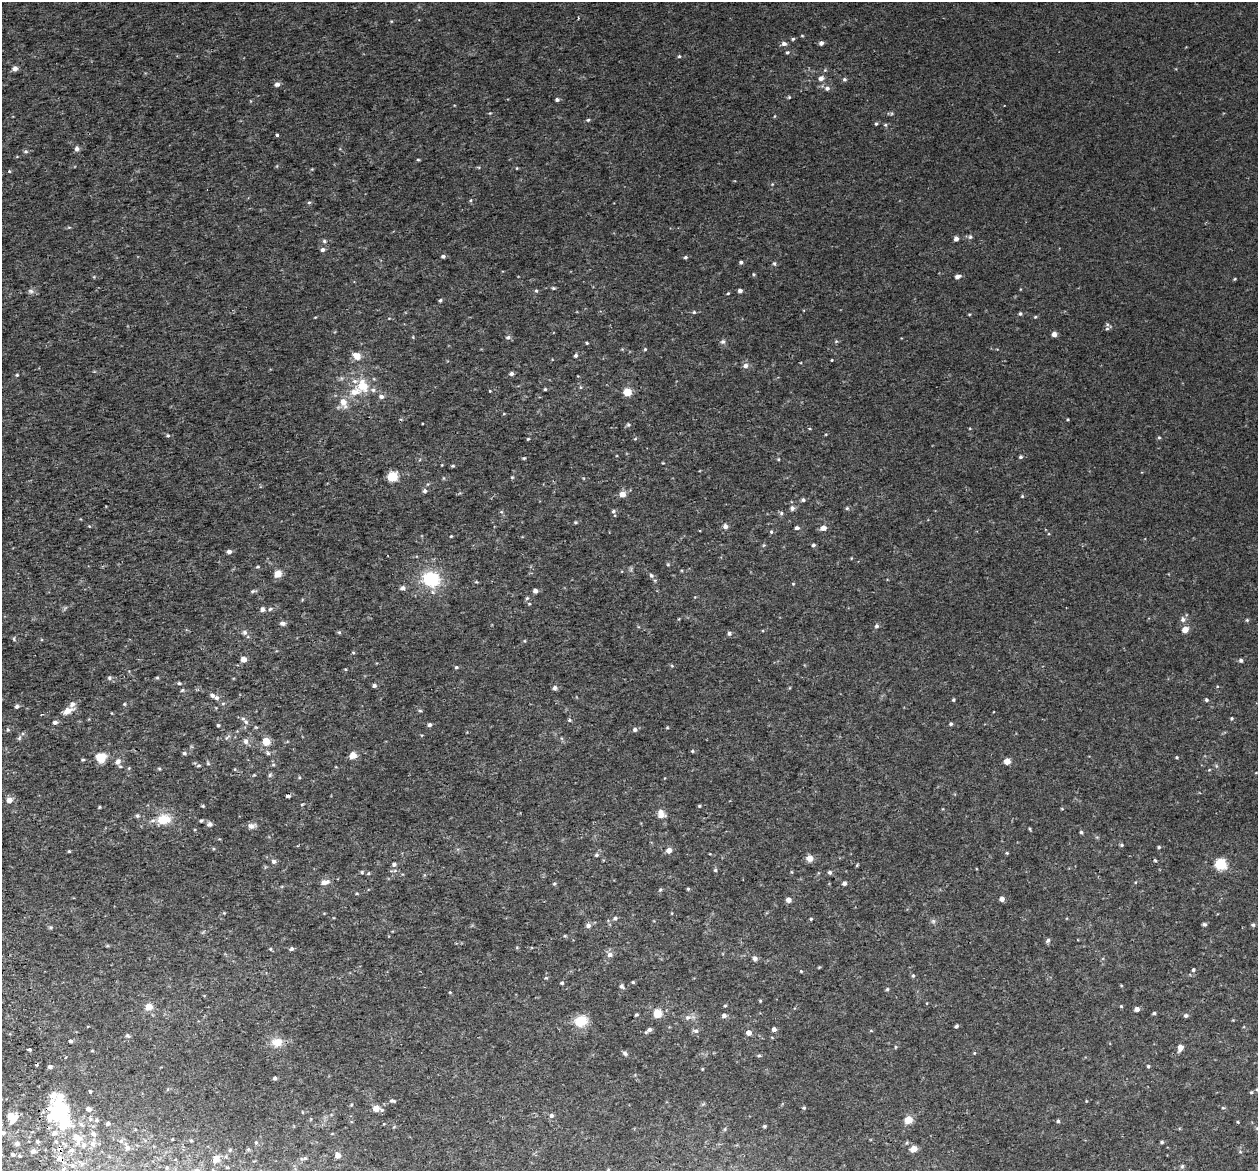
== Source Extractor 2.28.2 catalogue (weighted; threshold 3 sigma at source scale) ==
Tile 7 of 4 x 4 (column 3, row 2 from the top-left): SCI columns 2569-3824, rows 2440-3608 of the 5136 x 4831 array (HDU 1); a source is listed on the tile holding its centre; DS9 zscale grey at full resolution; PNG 1260 x 1173 px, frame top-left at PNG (2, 2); no overlay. Shown black and unused: <1% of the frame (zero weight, under 2 of 3 exposures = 3% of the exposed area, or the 3 px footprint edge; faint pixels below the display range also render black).
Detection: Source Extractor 2.28.2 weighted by HDU 2 'WHT'; one run over the whole footprint, this tile lists its part. Background 0.00261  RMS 0.0026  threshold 0.0119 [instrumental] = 3 sigma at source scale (4.5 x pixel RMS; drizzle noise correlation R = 1.50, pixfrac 1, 0.0396/0.0396 arcsec/px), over >= 5 px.
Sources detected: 304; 1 cosmic-ray / hot-pixel residue — not listed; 8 inside a brighter listed object's ellipse — not listed separately; the other 295 listed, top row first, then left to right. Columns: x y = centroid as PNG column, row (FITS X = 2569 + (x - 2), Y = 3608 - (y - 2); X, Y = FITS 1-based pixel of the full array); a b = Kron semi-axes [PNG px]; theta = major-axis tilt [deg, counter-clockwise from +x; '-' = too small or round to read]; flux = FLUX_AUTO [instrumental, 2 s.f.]
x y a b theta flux
802 36 5 3 - 0.21
793 39 5 4 - 0.37
821 43 4 4 - 0.89
784 44 7 6 - 0.82
787 52 5 4 - 0.37
679 56 5 4 - 0.3
15 68 5 5 - 1.2
821 78 7 6 - 1
844 79 5 5 - 0.47
277 84 5 5 - 1.1
827 88 6 5 - 0.8
789 97 5 4 - 0.26
557 99 4 4 - 0.59
588 120 5 4 - 0.32
876 124 4 4 - 0.32
885 125 5 4 - 0.35
277 135 3 3 - 0.61
77 149 5 5 - 0.91
25 151 6 5 - 0.44
418 160 5 3 - 0.26
517 168 4 3 - 0.19
9 171 4 3 - 0.22
471 200 5 4 - 0.3
309 202 5 4 - 0.35
970 237 6 5 - 0.51
956 239 4 4 - 1.2
324 241 5 5 - 0.47
323 249 5 5 - 0.75
443 256 5 4 - 0.55
685 257 4 4 - 0.39
741 262 4 4 - 0.48
774 263 6 4 -51 0.38
753 274 5 3 - 0.26
957 277 6 4 22 0.97
1235 279 3 3 - 0.24
553 288 4 4 - 0.33
31 291 8 6 -16 0.71
536 291 5 4 - 0.33
740 291 4 4 - 0.83
728 293 4 4 - 0.22
440 300 5 4 - 0.37
694 312 4 4 - 0.35
1020 314 4 4 - 0.39
1035 317 4 3 - 0.26
1107 329 6 4 2 0.41
1054 334 4 4 - 1.6
508 337 6 5 - 0.61
836 341 4 4 - 0.3
723 342 7 6 - 0.55
587 343 3 3 - 0.25
645 349 4 4 - 0.26
576 355 5 4 - 0.48
357 356 9 7 -37 2.6
832 360 3 2 - 0.21
745 365 6 5 - 1.1
511 373 5 4 - 0.66
17 375 5 4 - 0.25
363 386 10 8 -69 5.9
580 387 5 3 - 0.29
545 389 3 3 - 0.3
373 390 6 6 - 0.6
490 391 4 3 - 0.18
355 392 18 10 14 3.5
627 392 5 5 - 5.9
381 397 7 6 - 0.82
343 402 10 6 -68 2.6
1068 419 4 2 - 0.22
628 425 5 5 - 0.47
168 435 5 4 - 0.35
1159 437 5 3 - 0.29
528 439 4 3 - 0.25
1020 457 4 4 - 0.5
524 458 4 3 - 0.25
778 459 5 3 - 0.22
453 466 5 4 - 0.34
392 477 5 5 - 16
512 477 5 4 - 0.27
425 491 5 5 - 0.66
622 494 5 5 - 2.5
1022 496 4 4 - 0.28
803 500 5 5 - 0.45
792 508 7 6 - 0.84
847 508 5 4 - 0.35
613 511 5 4 - 0.43
781 513 6 5 - 0.47
575 522 5 4 - 0.33
89 526 5 3 - 0.21
725 526 5 5 - 1
797 528 5 4 - 0.65
823 528 6 5 - 1.7
771 532 6 4 -68 0.38
451 536 4 3 - 0.21
813 545 4 4 - 0.49
229 551 5 4 - 1
668 565 5 3 - 0.25
278 574 5 5 - 4.8
651 575 5 5 - 0.58
431 579 13 11 -16 16
476 582 5 3 - 0.25
793 584 4 4 - 0.22
402 588 6 5 - 0.76
252 591 6 5 - 0.43
535 591 4 4 - 1.2
527 598 6 4 45 0.33
262 609 5 5 - 0.87
270 609 6 5 - 0.51
1183 619 7 6 - 0.83
1247 620 5 4 - 0.3
282 623 6 5 - 0.88
876 626 5 5 - 0.59
1185 629 5 4 - 3.1
244 632 7 6 - 0.67
339 632 5 5 - 0.32
729 633 5 4 - 0.59
14 639 6 4 -82 0.31
353 652 5 3 - 0.25
243 659 5 5 - 2
1241 660 5 4 - 0.52
456 667 5 4 - 0.37
157 677 5 3 - 0.29
109 678 6 5 - 0.49
179 683 4 4 - 0.37
374 685 5 4 - 0.64
555 688 5 5 - 0.72
182 690 5 4 - 0.31
212 695 6 5 - 0.8
953 700 4 3 - 0.32
1206 700 5 4 - 0.39
223 703 5 3 - 0.32
124 704 4 4 - 0.27
17 706 4 4 - 0.68
67 711 11 7 30 2.1
420 711 6 3 -1 0.29
1231 718 5 4 - 0.32
569 720 4 4 - 0.35
55 722 5 4 - 0.76
246 722 8 6 -57 0.79
951 724 4 4 - 0.43
218 725 4 3 - 0.36
429 725 5 5 - 0.56
667 728 5 3 - 0.22
8 730 6 4 -19 0.27
635 730 5 4 - 0.67
227 737 9 3 40 0.39
19 738 7 4 46 0.39
246 741 7 6 - 0.94
266 741 5 5 - 5
692 751 4 4 - 0.27
184 753 6 5 - 0.42
268 753 5 5 - 0.46
353 755 5 5 - 4.2
101 757 10 10 - 3.6
1177 757 4 4 - 0.29
83 759 4 3 - 0.33
118 761 8 7 - 1.2
1007 761 5 4 - 3.1
208 763 5 4 - 0.33
199 765 6 4 7 0.35
159 769 5 3 - 0.3
235 769 5 3 - 0.19
1209 770 5 3 - 0.21
270 775 6 5 - 0.41
288 796 4 3 - 1.1
9 800 5 5 - 2.1
302 804 5 3 - 0.19
203 806 5 3 - 0.26
699 806 4 3 - 0.28
99 807 4 3 - 0.29
661 814 11 8 -74 2
137 816 6 5 - 0.44
164 819 13 9 7 6.5
201 821 4 3 - 0.35
209 824 7 6 - 0.77
252 826 10 7 13 1.1
1030 829 5 3 - 0.24
1081 832 4 4 - 0.37
1121 845 4 4 - 0.34
1159 847 4 4 - 0.3
669 850 5 5 - 1.5
69 851 4 3 - 0.25
1007 853 4 4 - 0.26
596 855 5 5 - 0.47
809 858 9 8 - 1.5
1155 860 3 3 - 0.93
273 861 6 5 - 0.78
394 864 5 4 - 0.61
1221 864 5 5 - 25
857 865 6 3 71 0.24
715 870 4 4 - 0.38
362 872 4 4 - 0.28
830 872 5 5 - 0.54
368 874 5 3 - 0.27
324 882 8 5 14 1.8
844 883 5 4 - 0.74
554 884 5 4 - 0.31
688 889 4 4 - 0.29
660 890 5 3 - 0.3
1002 899 5 4 - 1.2
789 900 5 4 - 1.4
615 918 6 5 - 0.53
811 919 4 3 - 0.27
933 921 6 5 - 0.48
1204 924 5 4 - 0.51
1253 925 6 5 - 0.39
588 926 6 6 - 0.93
51 927 5 5 - 0.32
565 936 5 4 - 0.27
1048 940 6 5 - 0.59
517 947 5 3 - 0.22
271 949 5 3 - 0.25
291 949 5 5 - 0.59
610 954 6 6 - 1.1
755 958 5 5 - 0.96
1193 970 5 4 - 0.41
801 971 4 3 - 0.23
913 976 5 4 - 0.34
546 978 5 4 - 0.29
633 982 4 3 - 0.32
562 983 4 4 - 0.35
622 986 8 6 -46 0.59
887 989 5 4 - 0.33
760 1001 4 4 - 0.26
725 1006 5 3 - 0.25
1121 1006 4 4 - 0.26
149 1007 5 5 - 4.1
1137 1009 4 4 - 1.3
1154 1013 4 4 - 0.35
636 1014 4 3 - 0.35
657 1014 7 6 - 4.5
1186 1015 5 5 - 0.57
724 1016 5 5 - 0.86
688 1017 9 7 22 1
580 1021 13 10 30 6.2
956 1026 4 4 - 0.46
774 1029 4 4 - 0.97
649 1030 8 4 35 0.81
696 1031 7 5 -12 0.6
871 1031 5 3 - 0.22
749 1033 5 5 - 1.6
127 1036 6 4 -39 0.47
70 1041 5 4 - 0.46
277 1042 16 13 7 2.9
895 1047 5 3 - 0.25
1180 1047 5 5 - 1.9
29 1049 3 3 - 0.57
92 1051 5 3 - 0.18
625 1053 6 5 - 0.54
974 1053 4 4 - 0.25
759 1055 4 4 - 0.35
1148 1066 4 4 - 0.3
50 1067 5 4 - 0.68
275 1078 4 4 - 0.5
90 1091 4 3 - 0.29
1251 1092 5 4 - 0.31
393 1101 9 4 -6 0.5
351 1105 5 3 - 0.25
376 1108 6 6 - 2.6
804 1108 4 4 - 0.31
1223 1108 5 3 - 0.26
88 1109 6 5 - 1
60 1111 18 17 - 20
302 1112 4 3 - 0.17
10 1115 7 6 - 1.8
551 1116 5 5 - 0.72
90 1119 6 4 -73 0.4
96 1120 6 5 - 0.49
908 1120 5 5 - 5.7
1058 1121 4 4 - 0.41
1238 1122 5 3 - 0.22
108 1123 4 3 - 0.6
764 1126 4 3 - 0.34
1257 1128 5 4 - 0.28
725 1129 6 3 71 0.3
3 1133 5 4 - 0.53
55 1133 6 6 - 1.1
93 1134 7 6 - 0.97
77 1138 15 10 -57 3.4
121 1141 6 5 - 0.46
191 1141 5 3 - 0.25
256 1142 5 3 - 0.25
1162 1142 4 4 - 0.36
17 1144 6 6 - 0.56
93 1144 9 7 -72 1.2
127 1148 6 5 - 0.68
913 1149 7 6 - 1.8
71 1150 8 6 4 0.82
230 1150 5 4 - 0.3
33 1151 5 5 - 0.88
13 1154 4 3 - 0.51
338 1155 4 4 - 1.5
19 1156 4 4 - 0.24
60 1158 10 7 -48 1.7
305 1158 5 4 - 0.3
216 1159 5 5 - 3.4
1182 1166 6 5 - 0.41
Overlapping masked pixels (flux is a lower limit): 1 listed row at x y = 60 1158
Isophote crosses this tile's border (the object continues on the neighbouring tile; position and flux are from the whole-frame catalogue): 2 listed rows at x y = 1257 1128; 3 1133